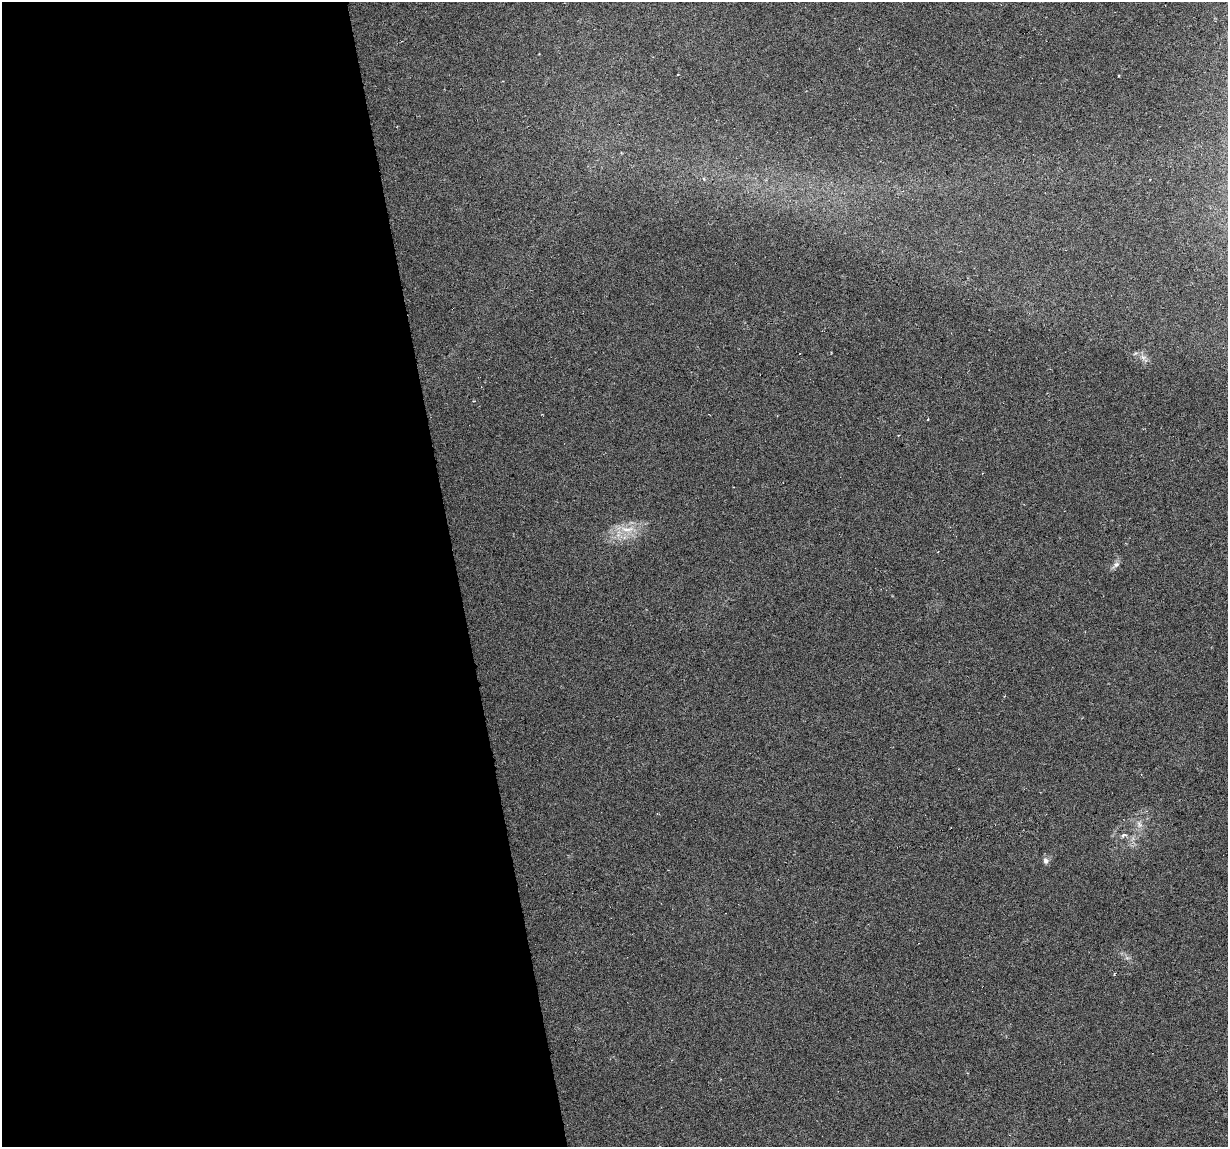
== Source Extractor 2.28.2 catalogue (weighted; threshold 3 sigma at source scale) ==
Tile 9 of 4 x 4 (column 1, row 3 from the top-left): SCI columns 1-1226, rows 1172-2316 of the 4904 x 4682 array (HDU 1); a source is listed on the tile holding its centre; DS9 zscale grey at full resolution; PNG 1230 x 1149 px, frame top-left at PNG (2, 2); no overlay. Shown black and unused: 37% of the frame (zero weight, under 3 of 6 exposures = <1% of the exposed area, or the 3 px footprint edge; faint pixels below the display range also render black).
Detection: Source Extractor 2.28.2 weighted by HDU 2 'WHT'; one run over the whole footprint, this tile lists its part. Background -0.0061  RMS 0.0036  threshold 0.0149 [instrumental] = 3 sigma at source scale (4.09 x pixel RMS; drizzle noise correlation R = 1.36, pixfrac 0.8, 0.0396/0.0396 arcsec/px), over >= 5 px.
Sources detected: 6; all 6 listed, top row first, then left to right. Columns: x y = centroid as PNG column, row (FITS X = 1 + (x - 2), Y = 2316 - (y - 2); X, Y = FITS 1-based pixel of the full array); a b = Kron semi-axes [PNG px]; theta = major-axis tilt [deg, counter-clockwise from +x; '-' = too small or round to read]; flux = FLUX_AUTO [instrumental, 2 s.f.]
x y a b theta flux
1143 357 8 5 -30 1.2
627 529 22 8 1 5.2
1116 564 9 6 47 1.2
1139 824 11 6 -64 1.5
1124 835 10 6 14 1.1
1045 861 9 7 -82 1.2